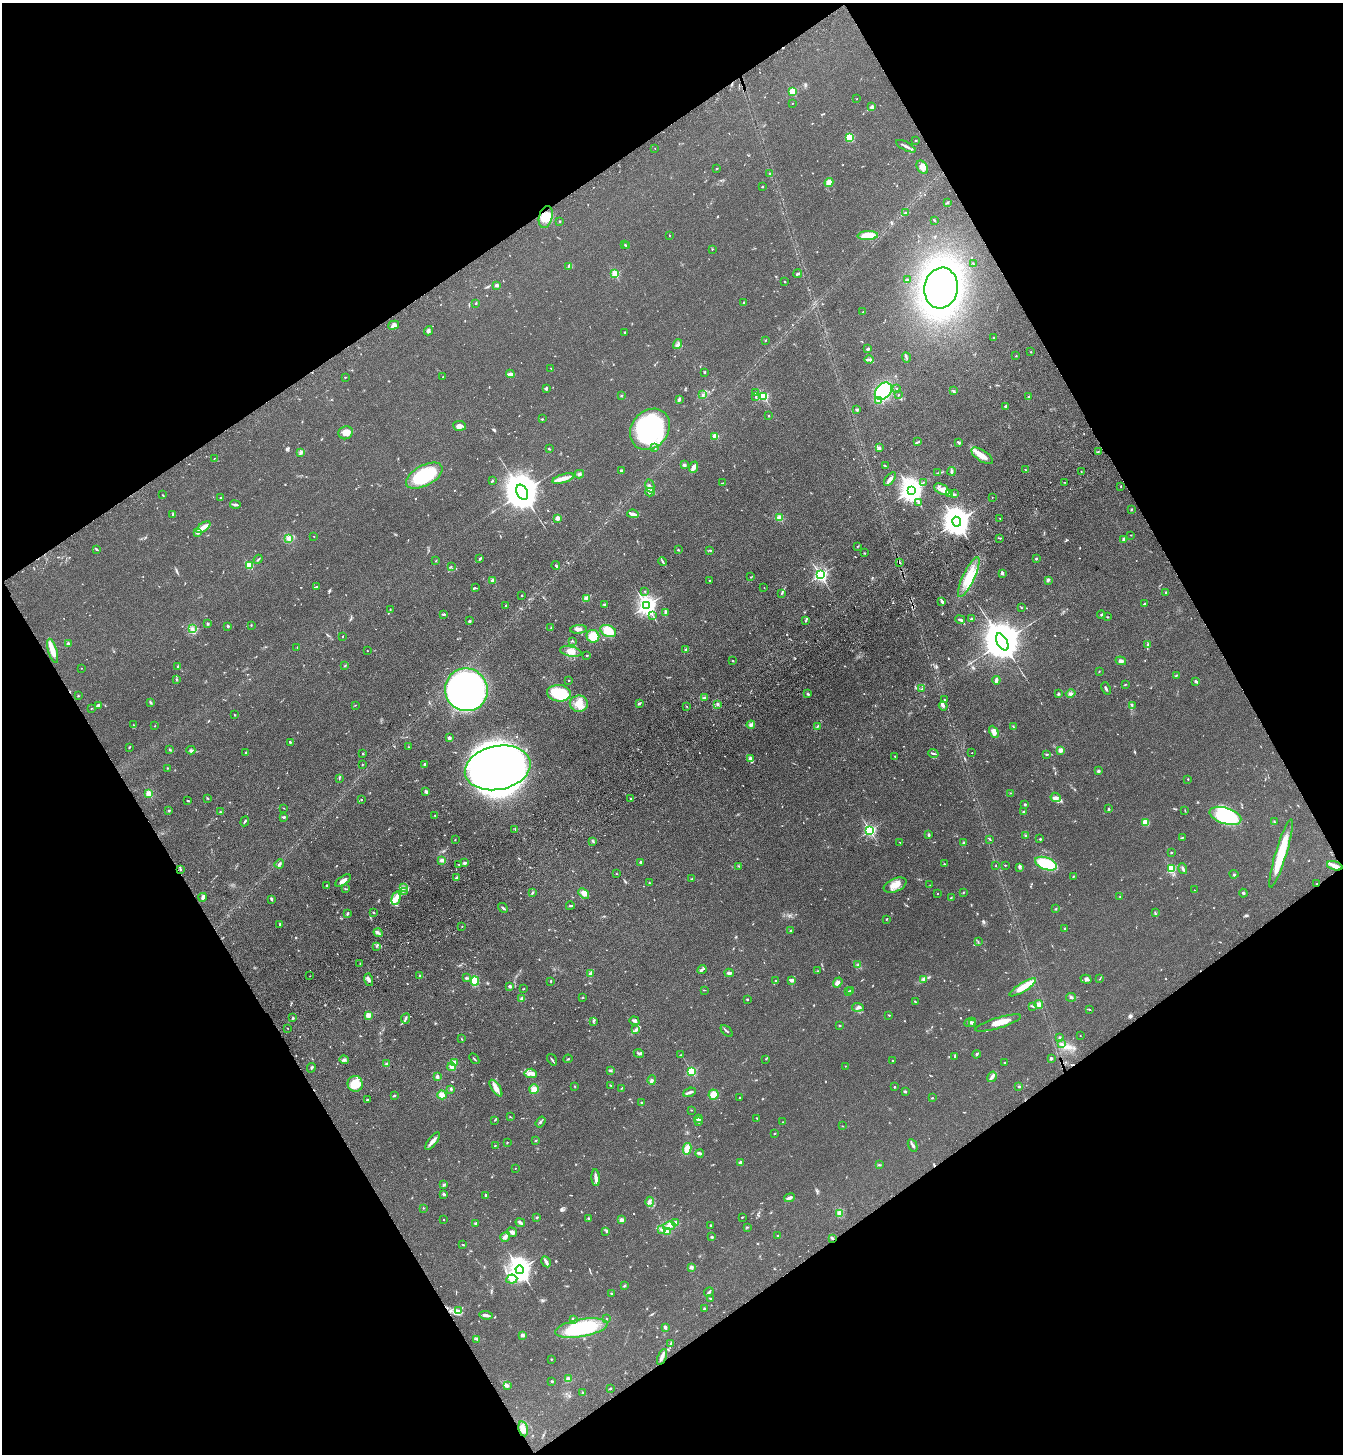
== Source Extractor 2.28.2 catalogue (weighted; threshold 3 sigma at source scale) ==
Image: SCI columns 233-5595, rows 105-5912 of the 5963 x 6017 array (HDU 1 of 3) = the unmasked area's bounding box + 8 px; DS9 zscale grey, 4 x 4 block average (1 PNG px = mean of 4 x 4 image px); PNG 1345 x 1456 px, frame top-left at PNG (2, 3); each listed source drawn as its Kron ellipse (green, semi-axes under 4 px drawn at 4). Shown black and unused: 48% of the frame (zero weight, under 3 of 4 exposures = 6% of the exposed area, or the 3 px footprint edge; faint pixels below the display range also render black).
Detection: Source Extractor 2.28.2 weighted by HDU 2 'WHT'. Background 0.0855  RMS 0.0086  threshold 0.0385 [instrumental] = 3 sigma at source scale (4.5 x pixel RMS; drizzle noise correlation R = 1.50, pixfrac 1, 0.05/0.05 arcsec/px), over >= 5 px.
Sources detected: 838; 9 too faint to see at this stretch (4 x 4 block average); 9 inside a brighter object's white glare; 7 cosmic-ray / hot-pixel residue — neither listed nor drawn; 20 coinciding with a brighter row at this scale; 42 inside a brighter listed object's ellipse — not listed separately; of the other 751, all 500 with FLUX_AUTO >= 2.22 (the completeness limit of this list) listed and drawn (251 fainter detections not listed), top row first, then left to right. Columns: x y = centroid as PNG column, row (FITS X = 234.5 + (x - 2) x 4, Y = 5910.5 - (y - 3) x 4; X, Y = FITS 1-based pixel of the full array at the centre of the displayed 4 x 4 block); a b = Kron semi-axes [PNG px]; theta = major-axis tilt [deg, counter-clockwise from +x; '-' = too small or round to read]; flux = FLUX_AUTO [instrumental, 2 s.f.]
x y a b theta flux
792 91 2 2 - 250
857 99 2 2 - 2.3
792 103 2 2 - 3.6
872 107 3 3 - 13
850 137 4 3 - 130
915 141 2 2 - 2.2
906 146 11 2 -27 15
655 148 2 2 - 2.3
922 167 7 5 -56 25
717 168 2 2 - 10
770 173 2 2 - 3.2
829 183 4 4 - 47
763 187 2 2 - 15
947 203 3 2 - 4.5
905 213 3 2 - 6.1
546 217 11 6 74 70
935 221 3 2 - 3.1
560 222 2 2 - 2.6
669 235 3 2 - 2.2
868 236 10 4 3 91
625 245 3 2 - 3.5
627 246 3 2 - 3.2
712 249 2 2 - 3.1
973 263 2 2 - 2.3
568 266 3 2 - 4.6
615 274 2 2 - 370
798 274 4 2 - 9.9
907 280 2 2 - 9.2
785 281 2 2 - 3.1
497 285 2 2 - 64
941 288 20 16 81 1700
476 303 3 2 - 2.9
744 303 2 2 - 6.6
863 312 2 2 - 2.7
393 325 6 4 17 16
428 331 5 3 - 8.6
625 332 2 2 - 12
994 338 2 2 - 2.9
765 341 2 2 - 4.1
678 344 5 2 - 13
868 349 3 2 - 9.7
1031 352 2 2 - 3
1016 355 2 2 - 2.4
906 358 5 2 - 7.7
869 359 5 2 - 9.2
551 368 3 2 - 2.6
705 372 2 2 - 4.5
510 374 4 2 - 23
345 377 3 2 - 2.7
443 377 2 2 - 2.3
546 388 4 2 - 6.7
896 389 3 2 - 2.6
953 390 2 2 - 4.7
883 391 10 7 47 390
756 393 3 2 - 4.2
703 395 2 2 - 4
898 395 3 2 - 2.6
621 396 2 2 - 3.2
764 396 2 2 - 470
756 397 2 2 - 3.8
1028 397 3 2 - 4.8
679 399 3 2 - 13
878 401 4 2 - 12
1005 406 3 2 - 5.6
857 410 3 3 - 6.1
769 416 2 2 - 4
542 419 2 2 - 3.7
460 426 6 5 - 25
650 429 22 18 50 940
346 433 7 6 - 40
715 436 2 2 - 61
918 442 3 2 - 6
958 442 4 2 - 7.3
655 448 2 2 - 5.1
880 448 3 2 - 6.2
549 449 3 2 - 3.8
1098 452 3 2 - 3.5
301 453 4 2 - 6.7
982 456 12 5 -34 57
214 459 3 2 - 2.2
684 465 3 3 - 11
885 466 3 2 - 3
694 467 5 3 - 28
621 470 3 2 - 10
1025 470 2 2 - 2.9
951 471 4 3 - 11
1081 471 2 2 - 4.6
938 473 3 2 - 3.1
579 474 5 3 - 9.8
424 476 20 10 28 290
563 478 11 4 17 41
890 479 8 3 52 21
492 480 4 2 - 4.2
923 482 3 2 - 3.1
1065 482 2 2 - 3.8
722 483 3 2 - 2.9
650 486 7 2 -78 9.9
1121 487 2 2 - 2.6
942 489 8 5 -30 29
911 490 4 3 - 5400
522 492 8 5 -62 20000
650 492 5 3 - 9.8
949 494 4 3 - 9.3
954 494 2 2 - 3.7
163 495 2 2 - 2.3
220 497 2 2 - 2.8
992 497 2 2 - 3.5
919 502 2 2 - 4.3
235 505 5 2 - 15
1131 509 3 2 - 4
172 514 2 2 - 3
633 514 6 3 -6 19
557 518 2 2 - 110
780 518 2 2 - 220
1000 518 2 2 - 2.3
957 522 5 4 - 8800
203 527 8 4 38 26
197 532 2 2 - 58
1131 535 2 2 - 2.4
314 536 2 2 - 3.2
289 538 2 2 - 110
999 538 4 2 - 3.9
1124 539 2 2 - 53
858 546 3 2 - 3.1
96 549 4 2 - 4.7
678 550 2 2 - 11
710 550 3 2 - 4.7
865 553 2 2 - 3.2
480 558 3 2 - 7.5
258 559 5 2 - 5.3
1036 559 2 2 - 21
436 561 2 2 - 2.8
663 561 4 2 - 6.7
900 562 2 2 - 2.3
249 565 2 2 - 300
451 566 2 2 - 2.7
556 566 4 2 - 6.3
1002 573 2 2 - 57
820 575 2 2 - 1400
751 577 3 2 - 2.5
969 577 22 6 64 120
493 580 2 2 - 92
710 580 2 2 - 7.6
1048 580 3 3 - 8.9
316 587 3 2 - 4.3
475 588 3 2 - 4.3
764 588 2 2 - 3.7
645 592 2 2 - 2.7
1165 592 2 2 - 2.3
782 593 2 2 - 2.7
522 595 2 2 - 3.1
586 599 3 2 - 4.7
942 601 4 2 - 15
605 604 2 2 - 11
1144 604 4 2 - 5.5
506 605 2 2 - 3.1
647 606 3 3 - 2900
1021 607 2 2 - 2.3
390 609 2 2 - 3.4
665 612 3 2 - 3.4
444 614 3 2 - 8.6
1101 615 4 2 - 5.5
653 616 2 2 - 2.3
1108 617 2 2 - 3.9
971 619 2 2 - 7.9
806 620 4 2 - 5.2
960 620 5 2 - 12
469 621 3 2 - 5.4
207 624 3 2 - 5.6
251 625 2 2 - 2.8
228 626 3 3 - 5.2
551 628 3 2 - 3.2
192 629 3 3 - 7.8
579 629 8 3 4 18
608 631 8 5 -25 93
343 636 2 2 - 3
593 636 6 6 - 86
572 641 4 2 - 4.4
1002 642 9 5 -61 28000
68 644 2 2 - 69
1148 645 2 2 - 5.1
297 647 2 2 - 2.5
685 649 2 2 - 4.9
53 651 13 4 -74 60
367 651 2 2 - 2.2
571 652 11 5 -12 37
586 656 2 2 - 4.3
733 661 2 2 - 3.5
1121 661 5 4 - 18
178 666 2 2 - 8.7
345 666 2 2 - 2.3
82 668 2 2 - 2.7
1099 672 2 2 - 2.3
1176 675 2 2 - 3.2
176 679 3 2 - 4.2
569 680 2 2 - 11
996 680 4 2 - 17
1196 681 3 2 - 9.1
1125 685 3 2 - 3
1106 688 6 2 -66 9.3
922 689 2 2 - 2.8
466 690 21 21 - 1800
559 693 12 8 -5 260
1071 693 5 3 - 14
808 694 3 2 - 3.6
1058 694 2 2 - 6.6
78 696 2 2 - 2.3
705 697 2 2 - 9.5
945 700 2 2 - 3.1
150 702 4 2 - 5.7
639 703 3 2 - 11
579 704 9 8 - 56
718 704 3 2 - 5.8
98 705 3 2 - 12
355 705 2 2 - 3.2
686 706 3 2 - 3.5
943 706 4 3 - 9.9
1132 706 3 2 - 4.7
91 708 2 2 - 2.3
234 714 2 2 - 2.7
134 725 3 2 - 4.4
751 725 4 3 - 11
154 726 2 2 - 2.3
818 726 3 2 - 4.9
1013 726 2 2 - 3.1
994 732 6 4 -63 38
449 738 2 2 - 61
290 742 4 2 - 5.3
129 747 2 2 - 5.3
409 747 2 2 - 3.2
170 750 2 2 - 3.1
191 750 4 2 - 8.1
1061 750 2 2 - 110
246 752 2 2 - 4
363 753 2 2 - 3.7
933 753 5 2 - 8.5
972 753 2 2 - 4
1047 754 2 2 - 6.4
895 756 2 2 - 6.9
750 759 3 3 - 18
424 764 4 2 - 8.9
362 765 2 2 - 3.3
167 768 2 2 - 2.7
498 768 33 22 11 3500
1098 771 2 2 - 44
339 779 3 2 - 3
1188 779 2 2 - 3.5
426 791 4 3 - 9.5
1011 793 3 2 - 3.1
149 794 2 2 - 300
1056 797 5 4 - 22
207 798 2 2 - 3.1
631 799 2 2 - 20
361 800 2 2 - 11
188 801 2 2 - 6.4
1025 804 2 2 - 28
284 808 2 2 - 2.4
1109 809 3 2 - 7
169 810 2 2 - 4.2
1185 810 3 2 - 2.3
220 812 2 2 - 3.7
1024 812 2 2 - 7
435 815 2 2 - 3.1
1225 816 16 8 -17 200
284 817 3 2 - 9.4
245 821 5 2 - 7.5
1145 822 4 3 - 70
1274 822 2 2 - 2.6
515 829 2 2 - 3.3
870 830 2 2 - 860
928 834 2 2 - 6.7
1026 835 2 2 - 3.2
1182 837 2 2 - 4
990 839 3 2 - 4.7
1040 839 3 2 - 5.6
455 840 2 2 - 2.8
593 841 3 2 - 5.3
900 842 3 2 - 2.8
963 843 3 2 - 4.5
1171 853 2 2 - 12
1281 853 36 5 73 180
442 860 4 3 - 13
641 862 2 2 - 33
464 863 2 2 - 17
279 864 5 3 - 8.9
459 864 2 2 - 2.8
944 864 2 2 - 3.1
1046 864 11 6 -19 280
1005 865 2 2 - 3.7
738 866 2 2 - 4.2
996 866 2 2 - 4
1335 866 8 3 -18 26
1020 867 4 3 - 7.5
1171 869 2 2 - 440
1183 869 5 3 - 10
180 870 2 2 - 4.2
616 874 2 2 - 2.4
1234 874 4 2 - 5.4
1073 876 4 2 - 3.3
456 878 3 3 - 15
692 879 3 2 - 4.4
343 880 9 3 34 27
649 883 2 2 - 5.4
1317 884 2 2 - 3.5
327 885 2 2 - 7.9
895 885 12 6 23 57
930 885 2 2 - 4.3
403 888 3 2 - 5.9
346 889 3 2 - 3.4
1194 890 2 2 - 2.7
404 891 3 2 - 5.6
963 892 2 2 - 3.6
532 893 4 2 - 6.1
584 893 6 4 -42 29
937 893 2 2 - 3.1
1243 893 4 2 - 7.4
202 897 4 4 - 12
951 897 2 2 - 3.5
1120 897 2 2 - 2.5
396 898 7 4 75 29
272 899 3 2 - 5
570 906 4 2 - 6.3
503 908 5 2 - 7.7
1056 909 2 2 - 3.7
373 912 2 2 - 4.3
1155 913 3 2 - 2.8
347 914 3 2 - 4.7
887 919 2 2 - 4.1
280 924 3 2 - 4.1
462 926 2 2 - 2.7
1065 929 3 2 - 6.7
790 931 2 2 - 4.2
378 933 4 2 - 10
978 942 3 2 - 3.5
376 946 3 2 - 5.3
360 963 3 2 - 2.5
858 965 2 2 - 3.8
702 970 5 3 - 10
818 971 2 2 - 2.3
729 973 4 2 - 15
591 974 3 3 - 13
419 975 3 2 - 4.2
310 976 2 2 - 3.8
466 978 3 2 - 7.9
923 979 3 3 - 7.3
1086 979 5 3 - 10
1100 979 3 2 - 2.4
369 980 6 3 -75 17
775 980 2 2 - 3.1
791 980 4 2 - 8.2
475 981 4 3 - 130
551 981 3 2 - 3.2
838 983 5 3 - 19
510 986 2 2 - 46
1023 987 15 4 32 68
523 989 3 2 - 2.7
704 990 2 2 - 2.2
851 991 2 2 - 28
849 992 2 2 - 18
583 997 2 2 - 4.5
1071 997 5 2 - 7
522 999 3 3 - 12
747 999 2 2 - 16
915 1002 3 2 - 5
1039 1004 4 3 - 21
1032 1006 3 2 - 4.6
858 1007 6 3 -4 10
1089 1009 3 2 - 2.6
368 1015 2 2 - 140
889 1015 2 2 - 5
293 1018 2 2 - 6.6
406 1018 5 2 - 8
593 1021 3 2 - 3.8
634 1021 5 2 - 11
970 1022 6 2 25 8.8
998 1023 24 5 17 67
973 1024 2 2 - 3
839 1025 2 2 - 3.2
287 1028 2 2 - 2.5
635 1030 4 2 - 8
727 1031 7 2 -43 7.2
1080 1036 2 2 - 3.5
1060 1037 2 2 - 21
462 1039 2 2 - 2.4
1062 1044 3 2 - 3.6
639 1053 5 2 - 9.1
976 1054 4 2 - 5.5
680 1055 2 2 - 2.8
955 1056 3 2 - 5.5
1051 1058 3 2 - 8.8
474 1059 6 2 -49 5
568 1059 4 2 - 3.8
766 1059 2 2 - 2.6
344 1060 5 3 - 12
552 1060 6 2 -55 7.5
892 1060 2 2 - 2.4
454 1062 4 3 - 12
1005 1063 2 2 - 2.7
387 1064 3 2 - 12
846 1066 2 2 - 2.4
452 1067 4 3 - 17
311 1068 5 2 - 7.9
611 1071 2 2 - 3.6
691 1071 2 2 - 560
531 1073 6 4 -4 25
437 1077 3 2 - 12
992 1077 5 3 - 18
652 1080 4 3 - 11
355 1084 8 7 - 110
610 1085 3 2 - 4.3
575 1086 2 2 - 2.7
1019 1086 3 2 - 5.5
895 1087 2 2 - 3.9
496 1088 9 3 -57 43
622 1088 4 2 - 4
451 1089 3 2 - 5.9
534 1089 5 4 - 29
905 1091 3 2 - 5.5
689 1092 7 2 21 15
394 1095 3 2 - 3.8
442 1095 4 4 - 27
713 1095 5 5 - 45
740 1097 2 2 - 2.8
932 1098 3 2 - 2.8
367 1100 3 2 - 5.4
641 1103 2 2 - 2.5
691 1110 2 2 - 3.1
510 1117 2 2 - 2.5
757 1118 2 2 - 4.4
698 1119 4 2 - 16
495 1120 3 2 - 3.1
540 1122 6 2 55 7.4
698 1122 2 2 - 3.8
783 1122 2 2 - 4.7
842 1126 2 2 - 2.4
774 1134 2 2 - 4.3
536 1140 2 2 - 3.5
433 1141 10 3 51 31
507 1142 2 2 - 2.8
913 1145 7 2 -66 12
495 1146 3 2 - 2.3
687 1149 6 3 81 51
700 1153 4 2 - 12
740 1163 3 2 - 8.4
879 1165 3 2 - 4
515 1168 2 2 - 5
596 1178 8 2 -85 32
444 1184 3 2 - 4.6
444 1194 3 2 - 9.4
486 1195 2 2 - 7.9
789 1198 5 3 - 15
650 1202 5 4 - 14
423 1208 2 2 - 3
839 1213 4 3 - 27
537 1217 2 2 - 4.6
742 1217 2 2 - 5.3
589 1218 3 2 - 4.7
444 1219 2 2 - 3.4
621 1220 4 3 - 13
675 1222 4 3 - 16
475 1223 3 2 - 6.1
520 1223 5 2 - 16
710 1225 2 2 - 3.8
669 1226 6 4 10 25
747 1227 2 2 - 3.5
662 1229 2 2 - 3.4
606 1231 2 2 - 2.3
668 1231 3 2 - 3.6
512 1232 5 4 - 13
777 1235 2 2 - 2.2
505 1237 5 4 - 15
712 1237 2 2 - 29
832 1238 3 2 - 9.3
463 1245 3 2 - 2.4
546 1262 6 2 -59 18
691 1267 3 3 - 11
520 1270 4 4 - 5100
512 1279 5 4 - 29
624 1286 3 2 - 4.4
709 1292 5 2 - 9.8
611 1293 2 2 - 10
710 1298 3 2 - 3.4
704 1309 3 2 - 4.2
459 1311 2 2 - 4
486 1315 6 3 -7 15
607 1319 2 2 - 2.8
573 1320 3 2 - 4.4
665 1327 3 2 - 13
581 1328 26 8 10 390
523 1335 2 2 - 72
477 1339 2 2 - 3.4
670 1344 3 2 - 3.3
662 1357 8 3 68 20
551 1359 2 2 - 2.9
568 1379 4 3 - 16
552 1381 2 2 - 4.6
508 1386 4 3 - 9.1
610 1388 2 2 - 4.7
583 1393 3 2 - 5.9
523 1429 7 4 -78 29
Overlapping masked pixels (flux is a lower limit): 3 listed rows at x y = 900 562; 1317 884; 832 1238
Diffuse or blended objects may show on this block-average render without a row.